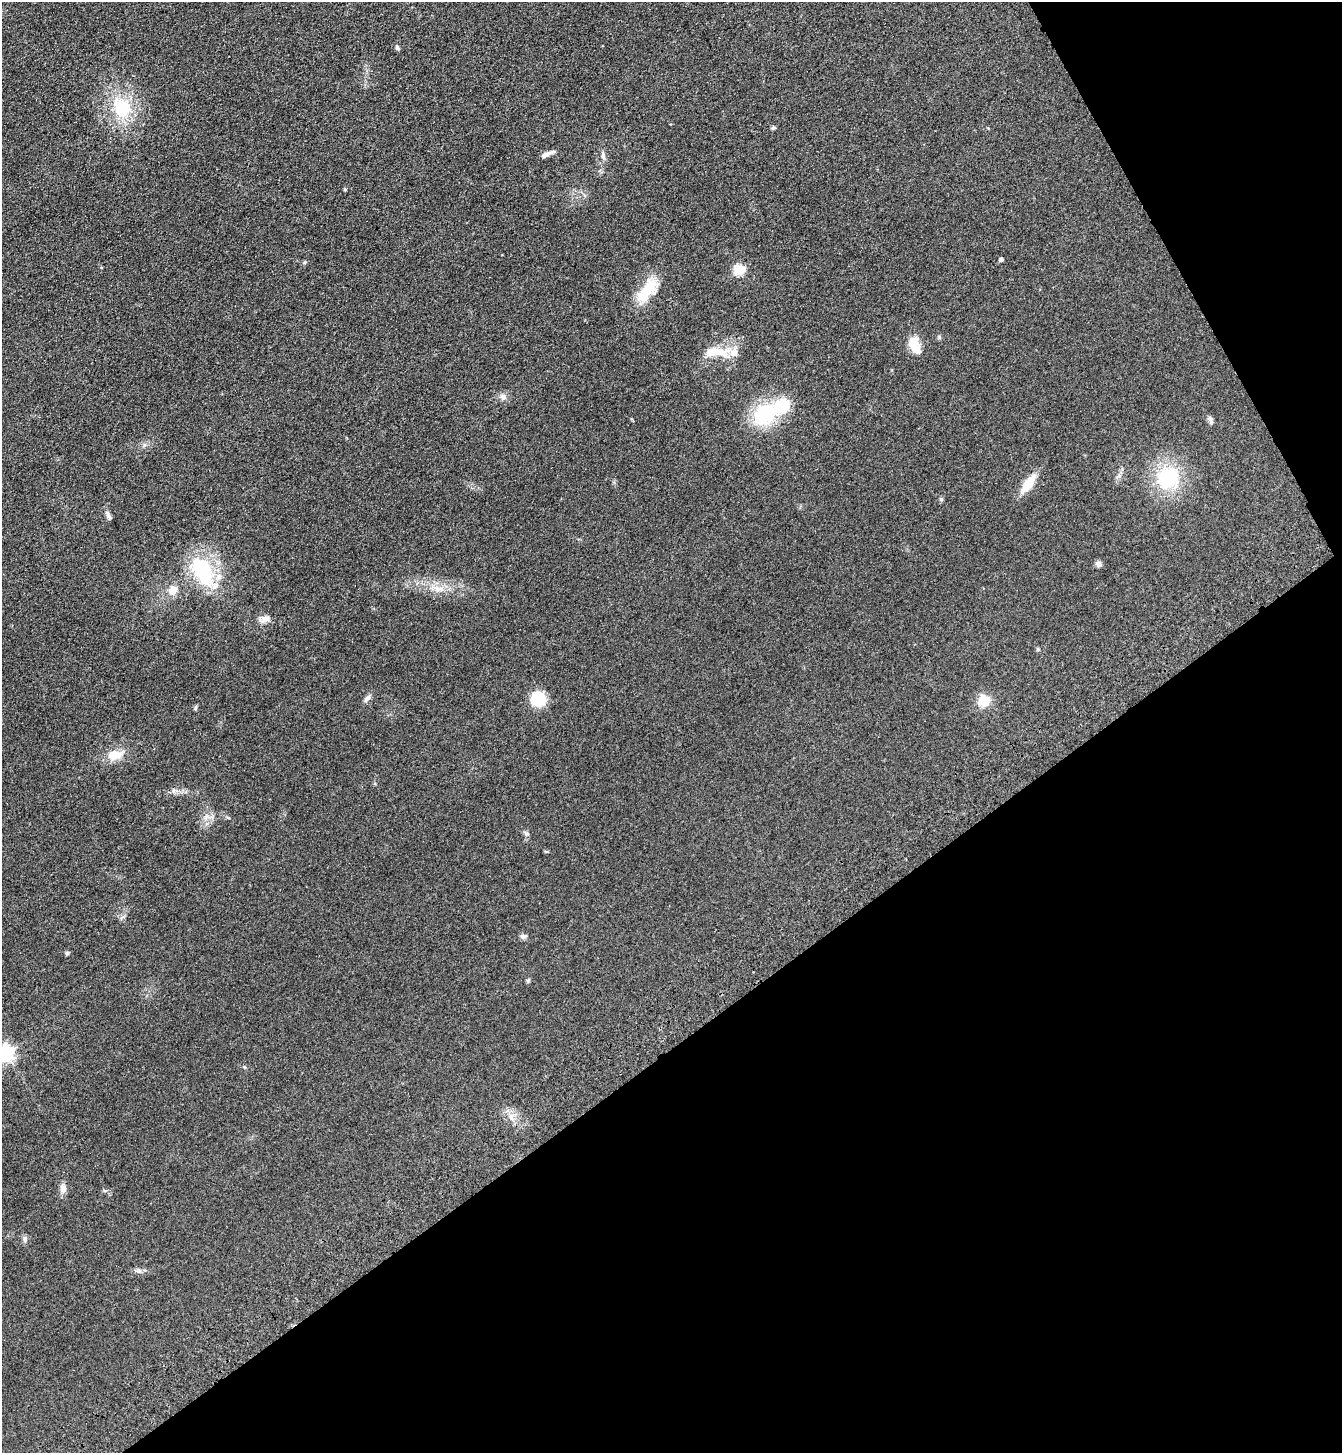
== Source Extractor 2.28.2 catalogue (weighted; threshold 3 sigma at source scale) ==
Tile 12 of 4 x 4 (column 4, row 3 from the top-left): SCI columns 4254-5593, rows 1557-3007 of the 5961 x 6016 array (HDU 1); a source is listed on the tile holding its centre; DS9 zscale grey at full resolution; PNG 1344 x 1455 px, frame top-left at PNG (2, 2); no overlay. Shown black and unused: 33% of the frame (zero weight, under 3 of 4 exposures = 6% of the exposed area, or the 3 px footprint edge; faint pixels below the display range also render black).
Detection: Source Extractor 2.28.2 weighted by HDU 2 'WHT'; one run over the whole footprint, this tile lists its part. Background 0.119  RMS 0.0092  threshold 0.0414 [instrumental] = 3 sigma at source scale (4.5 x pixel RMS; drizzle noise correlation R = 1.50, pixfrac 1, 0.05/0.05 arcsec/px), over >= 5 px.
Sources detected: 43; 4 inside a brighter listed object's ellipse — not listed separately; the other 39 listed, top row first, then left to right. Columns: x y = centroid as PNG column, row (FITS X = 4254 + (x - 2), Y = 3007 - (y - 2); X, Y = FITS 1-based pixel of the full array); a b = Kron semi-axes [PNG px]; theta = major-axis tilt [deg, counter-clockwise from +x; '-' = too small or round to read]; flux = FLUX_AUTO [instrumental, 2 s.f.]
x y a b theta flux
397 48 7 5 -55 1.8
122 107 30 25 -72 45
773 128 6 5 - 1.5
545 155 11 5 28 4.5
603 156 11 5 -77 3
345 189 4 3 - 1
1001 259 4 4 - 2.6
305 262 5 4 - 1.1
739 270 6 6 - 61
647 290 30 14 51 32
914 342 18 16 -48 11
718 352 30 13 -11 18
503 397 10 9 - 4.3
782 406 7 6 - 99
764 414 27 23 34 58
1211 420 12 5 -72 2.3
1168 478 27 23 41 62
1028 484 28 10 53 17
941 499 6 4 -44 1.2
108 515 13 5 -67 2.9
1099 564 8 7 - 3.2
203 571 40 23 -64 68
438 589 21 7 -10 10
173 590 11 10 - 9.4
265 619 18 8 13 5.5
367 698 11 6 45 3.4
538 699 14 14 - 31
984 701 15 14 - 14
196 708 7 4 82 1.2
114 754 12 9 6 17
527 833 9 4 -8 1.6
523 936 9 6 1 2.6
67 953 5 5 - 1.2
528 980 6 5 - 1.4
6 1053 7 7 - 260
511 1117 8 6 -46 3.6
63 1189 11 8 89 5.3
25 1239 9 6 81 2.5
139 1271 7 4 18 2
Isophote crosses this tile's border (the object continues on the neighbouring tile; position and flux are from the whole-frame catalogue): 1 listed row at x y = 6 1053
Unlisted compact peaks at least as high as the median listed source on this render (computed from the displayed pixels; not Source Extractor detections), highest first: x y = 1038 649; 939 337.